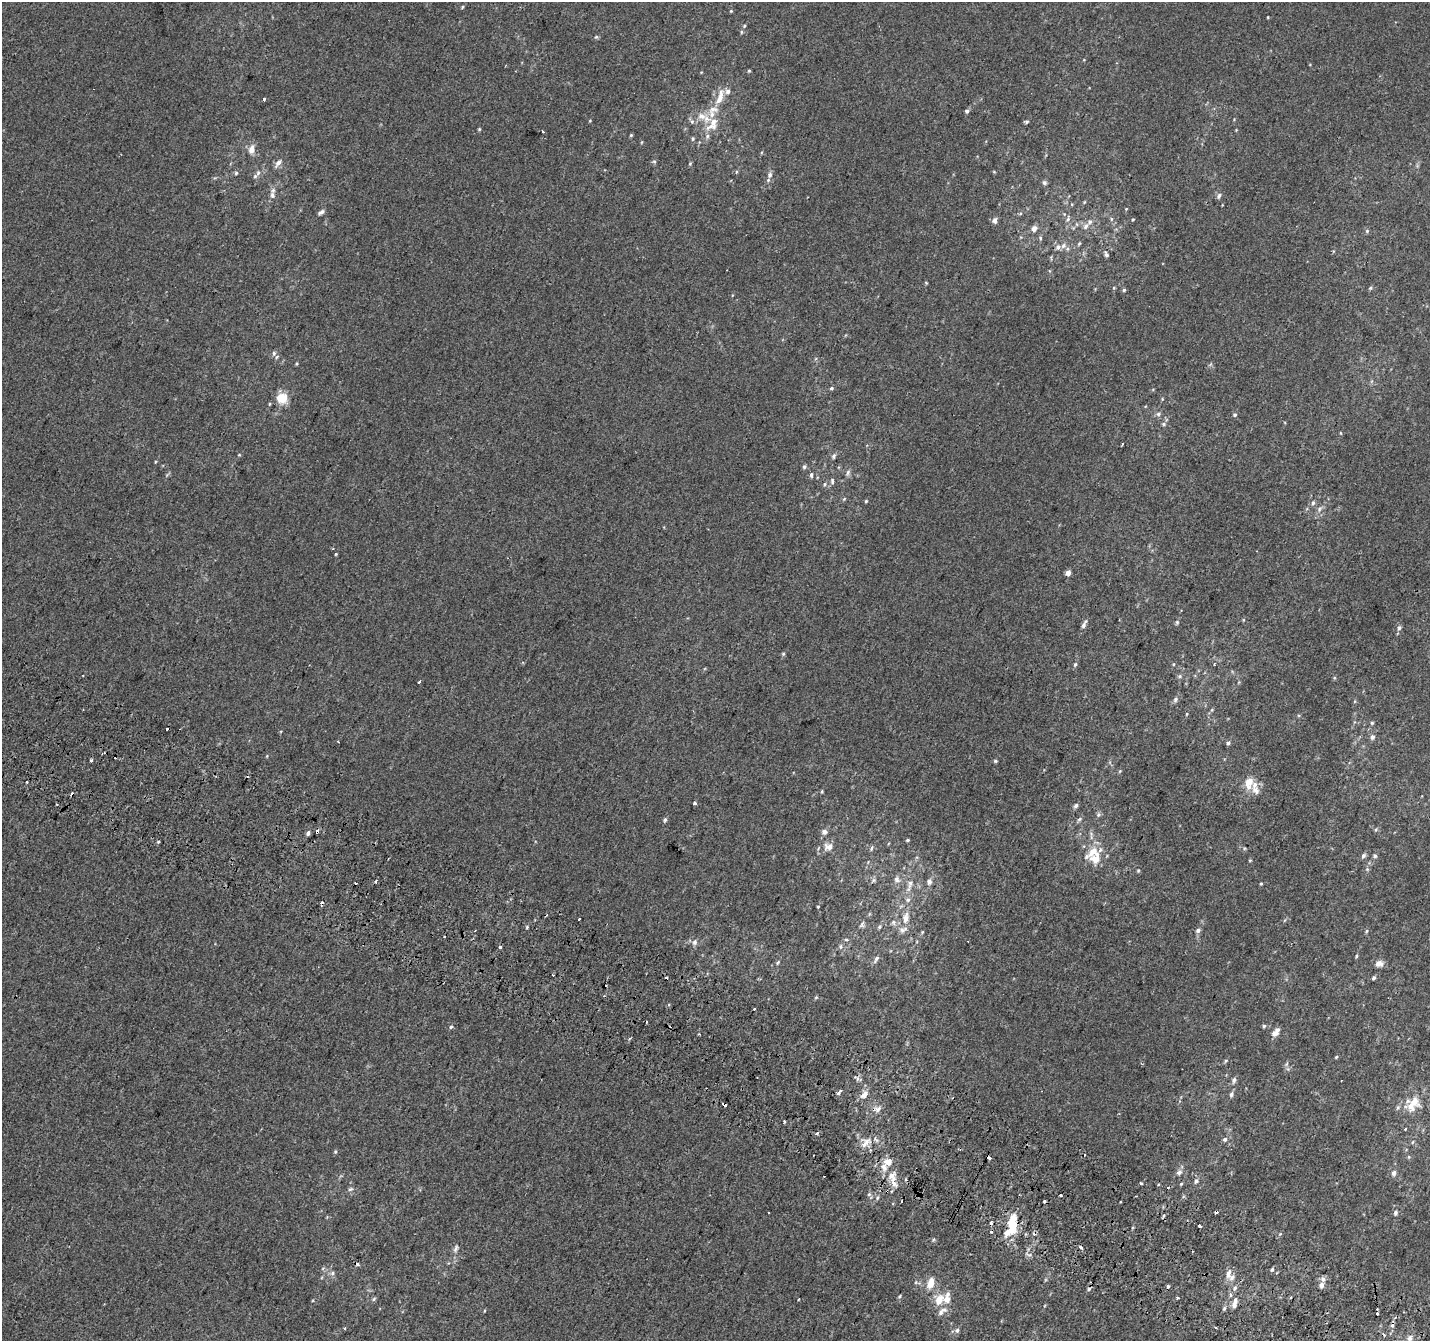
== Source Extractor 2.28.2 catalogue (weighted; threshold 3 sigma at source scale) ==
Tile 6 of 4 x 4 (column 2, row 2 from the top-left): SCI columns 1455-2882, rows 2982-4320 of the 5758 x 5899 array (HDU 1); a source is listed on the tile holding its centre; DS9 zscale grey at full resolution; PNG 1432 x 1343 px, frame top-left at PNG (2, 2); no overlay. Shown black and unused: <1% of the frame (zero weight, under 2 of 3 exposures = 2% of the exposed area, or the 3 px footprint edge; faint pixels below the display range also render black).
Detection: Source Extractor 2.28.2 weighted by HDU 2 'WHT'; one run over the whole footprint, this tile lists its part. Background 2.19e-04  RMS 0.0036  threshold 0.0161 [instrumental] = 3 sigma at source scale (4.5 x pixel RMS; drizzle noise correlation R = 1.50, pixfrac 1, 0.0396/0.0396 arcsec/px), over >= 5 px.
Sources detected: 244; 1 inside a brighter object's white glare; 30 cosmic-ray / hot-pixel residue — not listed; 21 inside a brighter listed object's ellipse — not listed separately; the other 192 listed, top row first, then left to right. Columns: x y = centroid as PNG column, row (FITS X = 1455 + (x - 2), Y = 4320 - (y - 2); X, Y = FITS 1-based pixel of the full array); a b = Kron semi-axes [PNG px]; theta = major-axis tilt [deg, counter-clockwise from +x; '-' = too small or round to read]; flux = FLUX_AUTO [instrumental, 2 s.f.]
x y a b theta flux
462 7 4 4 - 0.37
731 11 4 3 - 0.34
1268 17 4 2 - 0.25
744 26 4 4 - 0.41
741 32 6 4 -90 0.44
596 37 5 5 - 0.49
749 71 4 3 - 0.39
720 97 26 8 72 5.2
264 99 3 3 - 2
967 111 5 5 - 0.76
590 121 5 3 - 0.27
692 121 7 5 -70 0.87
1026 121 5 4 - 0.57
713 122 17 13 70 6
479 129 4 4 - 0.39
543 132 4 2 - 0.36
631 135 4 4 - 0.39
693 139 6 4 89 0.52
642 142 5 3 - 0.29
251 149 10 7 78 2.6
654 162 5 5 - 0.55
278 163 12 6 52 1.7
690 164 5 4 - 0.43
736 172 5 3 - 0.36
994 172 5 3 - 0.27
236 173 5 4 - 0.49
258 173 7 5 41 0.81
770 175 9 7 75 1.4
1044 182 6 6 - 0.76
272 195 11 7 -84 1.5
1219 196 8 6 73 0.93
1126 209 4 3 - 0.27
321 212 8 4 27 1.1
1068 219 6 4 49 0.67
1111 219 6 4 90 0.5
1133 219 4 3 - 0.34
995 221 7 5 87 1.4
1086 226 9 6 48 1.5
1034 228 7 6 - 1.8
1367 231 5 4 - 0.45
1040 238 5 4 - 0.51
1079 243 6 4 62 0.48
1063 246 8 7 - 1.3
1106 254 8 5 -62 0.82
926 283 5 3 - 0.3
1371 288 6 4 21 0.56
1124 290 5 4 - 0.57
274 353 7 6 - 0.98
296 364 5 3 - 0.33
831 388 5 4 - 0.54
281 398 13 11 -19 6.1
1158 414 7 5 15 0.84
1235 415 6 4 3 0.49
1164 424 6 5 - 0.59
1341 433 5 3 - 0.27
239 455 4 4 - 0.31
834 456 7 5 65 0.77
804 467 6 5 - 0.69
848 473 9 5 73 0.98
811 475 6 4 88 0.68
832 481 8 5 -83 0.72
825 484 5 5 - 0.55
844 499 6 4 45 0.41
866 501 4 4 - 0.39
1313 503 7 5 74 0.82
1319 509 9 6 53 1.2
336 554 3 3 - 1.5
1068 573 4 4 - 2.6
1177 622 5 4 - 0.5
1084 624 12 5 64 1.3
1399 628 7 6 - 0.79
783 654 5 4 - 0.43
523 662 3 3 - 0.44
1075 664 6 4 62 0.62
1174 664 5 3 - 0.33
1214 664 3 3 - 0.36
1180 676 5 5 - 0.6
419 682 3 3 - 1.4
1175 699 8 6 59 0.98
1212 710 5 3 - 0.37
1187 714 4 4 - 0.31
1372 723 5 4 - 0.45
1372 737 6 5 - 1.3
1228 743 5 5 - 0.66
91 760 3 3 - 1.2
995 761 5 4 - 0.49
1120 771 5 4 - 0.37
1249 783 15 9 78 4.5
822 791 5 3 - 0.35
695 803 3 3 - 1.7
1076 806 6 5 - 0.93
1098 814 7 6 - 0.76
1079 819 7 5 44 0.68
665 820 6 4 -83 0.68
1376 829 6 4 58 0.45
824 832 6 5 - 1.5
308 833 6 4 71 0.86
1091 835 14 4 -88 1.2
907 840 4 3 - 0.43
829 846 14 10 5 2.8
871 848 8 4 72 0.61
1363 856 7 5 57 0.96
1375 856 7 5 -75 0.67
1095 859 21 17 -4 6.8
1250 860 5 3 - 0.35
1367 869 5 5 - 0.49
1138 870 5 4 - 0.39
897 879 10 7 -51 1.5
873 880 6 5 - 0.7
376 881 3 3 - 2.1
929 882 8 6 79 1.3
910 884 13 7 79 2
1261 884 4 3 - 0.35
908 900 7 5 43 0.89
818 907 3 2 - 0.26
906 918 14 8 81 3
579 919 3 3 - 1.2
893 922 7 6 - 0.92
862 924 8 5 67 0.92
879 926 6 5 - 0.54
527 927 4 4 - 0.41
1198 930 7 6 - 0.95
1367 931 5 3 - 0.43
846 940 5 3 - 0.4
695 942 9 7 74 1.3
841 946 6 4 90 0.56
500 947 3 3 - 2.4
1356 956 4 3 - 0.43
876 959 11 5 57 1
778 963 7 4 47 0.51
1379 963 9 7 4 2.1
1374 978 5 4 - 0.68
816 997 5 5 - 0.39
1264 1026 5 5 - 0.52
451 1027 5 4 - 0.52
1275 1033 7 6 - 2.1
1336 1057 5 4 - 0.39
1226 1061 5 4 - 0.46
1234 1080 9 5 78 0.98
839 1091 6 3 48 1.8
1231 1094 7 5 71 0.98
864 1095 12 8 55 2.4
1413 1103 23 14 51 8.1
724 1104 4 3 - 5.7
878 1109 9 5 62 1.2
784 1121 3 2 - 0.41
1405 1129 3 3 - 0.72
817 1133 5 3 - 0.87
1225 1139 6 5 - 0.83
866 1142 14 9 45 3.3
1413 1142 6 4 49 0.52
335 1152 5 4 - 0.43
889 1161 11 8 38 3.9
1179 1172 9 7 38 1.3
1394 1173 8 6 73 1.1
892 1177 15 13 -65 4.3
1196 1181 7 5 61 0.9
1141 1183 3 2 - 0.55
1181 1184 4 4 - 0.35
350 1189 8 5 26 0.74
869 1194 5 5 - 0.61
1060 1195 3 2 - 2.5
877 1198 6 5 - 0.65
769 1212 3 2 - 0.47
1395 1213 7 6 - 0.9
1012 1221 15 8 59 5.8
1199 1226 3 3 - 1.1
991 1232 3 3 - 8.5
1081 1247 4 3 - 1.4
456 1249 11 5 69 1.1
1272 1269 5 4 - 0.61
332 1273 7 5 24 0.84
1228 1274 12 6 76 2.1
1323 1279 7 6 - 1.1
930 1283 12 7 76 3.9
1321 1285 6 5 - 1.5
1168 1286 3 3 - 2.2
1235 1288 7 5 25 0.9
1089 1289 7 4 30 0.63
899 1296 5 3 - 0.42
1178 1298 3 3 - 1.9
374 1299 7 4 29 0.6
939 1300 13 9 60 4.6
1234 1305 9 7 79 1.5
1224 1309 6 4 63 0.62
944 1310 9 7 -5 1.4
484 1311 4 3 - 0.28
1377 1313 3 3 - 0.96
1216 1327 3 3 - 1
344 1328 3 3 - 0.36
957 1330 7 6 - 0.92
1409 1339 10 8 76 1.8
Overlapping masked pixels (flux is a lower limit): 1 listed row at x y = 724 1104
Isophote crosses this tile's border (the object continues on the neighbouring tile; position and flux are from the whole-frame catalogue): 1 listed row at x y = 1409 1339
Unlisted compact peaks at least as high as the median listed source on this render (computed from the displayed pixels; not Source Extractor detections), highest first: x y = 158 842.